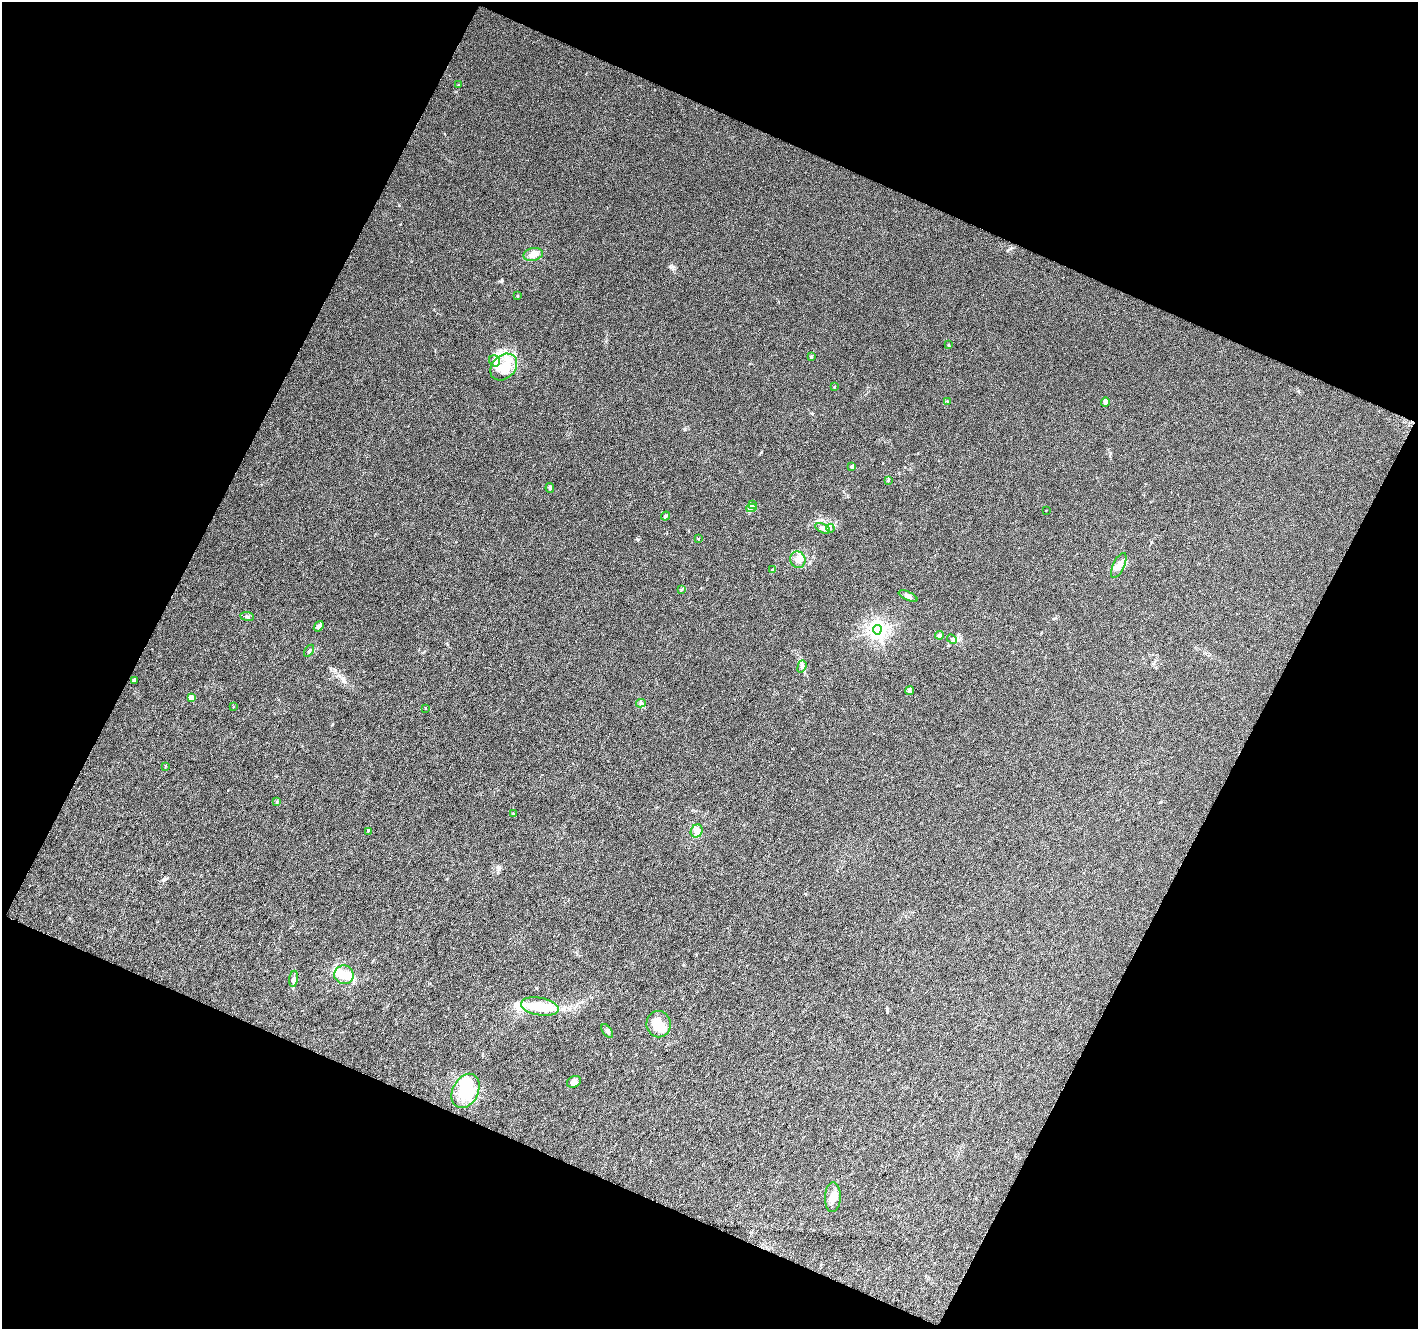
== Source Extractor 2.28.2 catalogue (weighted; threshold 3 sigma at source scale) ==
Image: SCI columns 1-2832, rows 124-2777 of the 2832 x 2883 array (HDU 1 of 3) = the unmasked area's bounding box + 8 px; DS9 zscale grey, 2 x 2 block average (1 PNG px = mean of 2 x 2 image px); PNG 1420 x 1331 px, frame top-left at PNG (2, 2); each listed source drawn as its Kron ellipse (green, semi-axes under 4 px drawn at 4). Shown black and unused: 44% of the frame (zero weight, under 3 of 6 exposures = <1% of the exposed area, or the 3 px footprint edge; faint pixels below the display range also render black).
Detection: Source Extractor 2.28.2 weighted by HDU 2 'WHT'. Background 0.0229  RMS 0.0045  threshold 0.0185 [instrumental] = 3 sigma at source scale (4.09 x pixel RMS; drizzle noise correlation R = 1.36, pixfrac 0.8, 0.0396/0.0396 arcsec/px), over >= 5 px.
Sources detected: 61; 2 inside a brighter object's white glare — neither listed nor drawn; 8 inside a brighter listed object's ellipse — not listed separately; the other 51 listed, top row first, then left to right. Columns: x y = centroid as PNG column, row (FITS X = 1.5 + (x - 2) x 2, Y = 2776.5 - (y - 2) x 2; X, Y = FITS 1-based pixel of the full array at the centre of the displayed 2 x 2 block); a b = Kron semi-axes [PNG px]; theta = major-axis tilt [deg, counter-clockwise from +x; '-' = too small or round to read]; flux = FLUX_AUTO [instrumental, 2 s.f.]
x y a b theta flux
459 85 4 2 - 0.78
533 254 10 6 14 9.4
517 296 3 2 - 0.8
948 345 3 3 - 0.84
811 357 2 2 - 2.4
494 361 6 5 - 3.2
504 367 15 11 44 19
834 387 3 2 - 0.58
947 401 3 2 - 0.74
1105 402 5 4 - 3.7
852 467 2 2 - 5.5
888 481 4 3 - 0.97
550 488 5 4 - 1.6
752 505 3 2 - 0.91
751 508 5 2 - 1.3
1046 510 3 2 - 0.43
665 516 5 3 - 1.8
822 528 8 4 -28 3.3
830 528 4 3 - 1.5
698 539 3 2 - 0.55
798 560 8 7 - 6.1
1119 566 13 5 65 6.6
772 570 4 3 - 0.88
681 590 3 3 - 0.71
908 596 10 4 -25 3.4
247 616 7 3 -7 1.9
319 626 6 4 54 2.5
877 630 4 4 - 400
940 635 4 4 - 2.1
952 639 5 3 - 1.5
309 651 6 2 55 1.4
802 666 6 4 71 2.4
134 680 3 2 - 3.7
909 691 4 2 - 0.9
191 698 3 2 - 11
641 703 5 3 - 1.8
233 707 3 2 - 0.45
425 708 3 2 - 0.45
165 766 3 2 - 0.59
277 802 3 2 - 0.77
513 813 3 2 - 0.54
368 831 3 2 - 0.78
697 831 7 6 - 7
344 975 9 9 - 11
294 979 8 4 82 3.5
540 1007 19 9 -10 23
659 1024 13 12 - 17
607 1031 8 4 -55 2.6
574 1082 7 5 27 5.9
466 1091 18 12 63 40
833 1197 15 8 88 8.7
Diffuse or blended objects may show on this block-average render without a row.